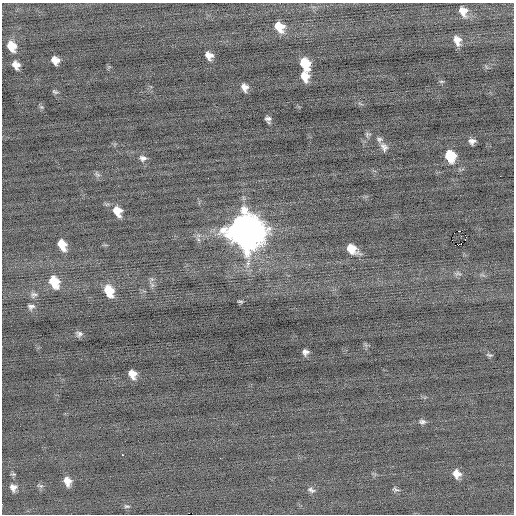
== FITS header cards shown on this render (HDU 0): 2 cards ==
NAXIS1  =                  512 / Axis length
NAXIS2  =                  512 / Axis length

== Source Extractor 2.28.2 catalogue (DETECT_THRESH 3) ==
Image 512 x 512 px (HDU 0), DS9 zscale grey, 1 PNG px = 1 image px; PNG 516 x 516 px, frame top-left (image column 1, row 512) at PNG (2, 3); no overlay
Background -0.0591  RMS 0.69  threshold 2.07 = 3 sigma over >= 5 px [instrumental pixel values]
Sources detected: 50; all 50 listed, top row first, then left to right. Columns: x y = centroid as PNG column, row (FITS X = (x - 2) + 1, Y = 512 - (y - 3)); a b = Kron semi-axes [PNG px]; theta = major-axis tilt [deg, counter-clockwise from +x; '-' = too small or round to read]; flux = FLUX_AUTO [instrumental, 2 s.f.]
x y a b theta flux
463 11 12 9 -64 470
279 27 11 9 -55 780
457 40 10 7 -73 370
11 46 10 7 -62 780
209 55 8 6 -56 330
55 60 8 7 - 370
305 64 11 8 -68 1400
16 65 8 6 -57 340
305 76 10 7 -78 560
441 81 7 3 0 55
245 87 8 6 -67 280
55 92 8 4 -28 87
41 107 6 5 - 78
268 119 5 5 - 150
367 134 8 6 4 98
379 139 8 7 - 140
472 141 7 6 - 200
384 147 12 8 -60 230
450 156 10 8 -66 1400
143 158 9 8 - 190
97 175 9 5 -33 120
208 178 3 2 - 36
117 211 11 8 -59 600
245 231 14 13 - 120000
459 231 4 2 - 4000
465 235 2 2 - 170
62 245 10 7 -64 700
458 245 3 2 - 12000
352 249 12 8 -37 750
458 273 9 5 -10 140
152 279 7 6 - 100
54 282 12 9 -64 1200
109 291 11 8 -66 1100
34 295 9 7 27 160
240 302 7 3 -10 64
31 306 9 7 1 160
79 334 8 7 - 150
305 352 6 5 - 180
489 355 8 4 -13 76
132 374 8 6 -62 450
422 422 10 6 -2 140
122 455 3 3 - 540
220 458 2 2 - 110
457 474 9 8 - 410
67 481 9 7 -73 430
40 486 9 5 -13 97
13 487 10 8 -65 260
396 489 10 5 -14 100
311 490 12 6 -24 160
127 506 9 5 -6 98